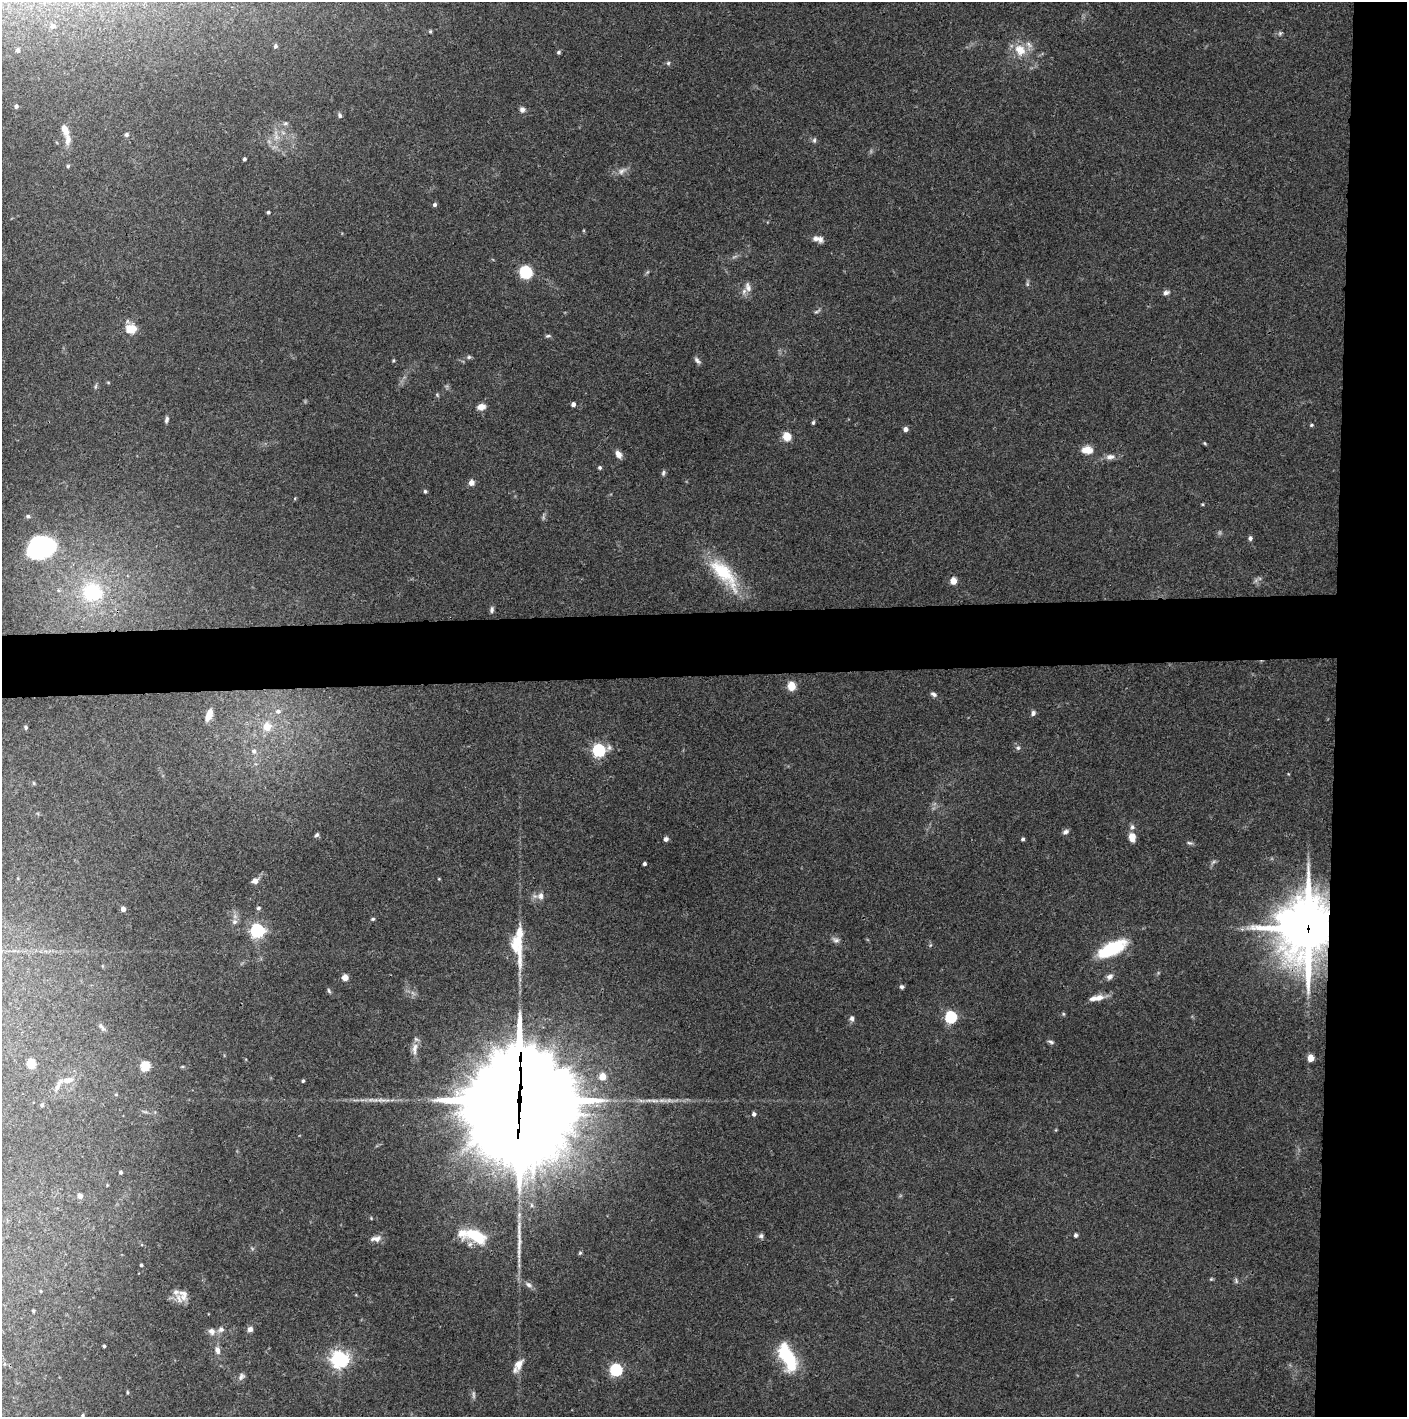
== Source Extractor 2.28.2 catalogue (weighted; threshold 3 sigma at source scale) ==
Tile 6 of 3 x 3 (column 3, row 2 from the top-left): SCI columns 2813-4217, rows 1415-2829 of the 4221 x 4245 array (HDU 1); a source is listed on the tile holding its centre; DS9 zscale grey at full resolution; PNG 1409 x 1419 px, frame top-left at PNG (2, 2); no overlay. Shown black and unused: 9% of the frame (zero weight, under 3 of 4 exposures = <1% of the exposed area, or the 3 px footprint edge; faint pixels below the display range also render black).
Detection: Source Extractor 2.28.2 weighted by HDU 2 'WHT'; one run over the whole footprint, this tile lists its part. Background 0.0748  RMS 0.0055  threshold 0.0247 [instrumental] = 3 sigma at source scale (4.5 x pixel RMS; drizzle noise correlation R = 1.50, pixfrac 1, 0.05/0.05 arcsec/px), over >= 5 px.
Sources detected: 144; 2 too faint to see at this stretch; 2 inside a brighter object's white glare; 1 long thin detection or spike segment (spike, bleed or trail) — not listed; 9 inside a brighter listed object's ellipse — not listed separately; the other 130 listed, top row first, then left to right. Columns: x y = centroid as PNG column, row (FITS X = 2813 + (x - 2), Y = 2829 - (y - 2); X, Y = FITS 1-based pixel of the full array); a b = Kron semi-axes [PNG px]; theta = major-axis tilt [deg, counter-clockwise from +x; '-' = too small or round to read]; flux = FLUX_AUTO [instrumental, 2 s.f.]
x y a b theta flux
53 26 6 5 - 2.7
430 31 5 4 - 0.66
1280 33 6 5 - 1
275 46 6 5 - 1.3
18 50 5 4 - 1.6
1020 50 18 14 -50 10
559 52 5 4 - 0.93
668 63 5 5 - 0.97
16 106 4 4 - 1.6
522 110 8 7 - 1.9
340 115 7 5 -64 1.3
285 123 7 5 2 1.2
65 130 14 7 -69 4.9
126 134 6 5 - 1.1
814 140 7 5 69 1.1
244 159 3 3 - 1.2
68 166 4 4 - 0.82
622 171 12 7 43 2.8
434 205 5 4 - 1.4
268 212 4 4 - 0.97
816 238 9 7 9 2.5
526 272 8 7 - 33
748 287 15 8 -74 3.5
1166 293 8 6 21 1.8
817 311 10 3 30 0.98
131 329 13 10 10 8.4
548 336 7 4 8 0.96
469 357 6 5 - 0.91
697 360 10 5 -49 1.6
95 387 8 3 71 0.84
437 395 6 4 -47 0.64
573 404 4 4 - 2.2
481 407 9 7 16 3.9
167 419 8 5 79 1.3
813 422 6 4 63 0.82
1311 425 5 4 - 0.71
905 429 4 4 - 2.6
787 436 6 5 - 13
1205 443 5 4 - 0.59
1087 450 15 10 -3 5.3
618 454 9 6 -62 3.5
1110 457 12 7 8 2.9
600 468 4 4 - 1.1
663 473 8 5 79 1.1
471 483 5 5 - 3.6
425 491 4 4 - 0.98
1202 504 4 3 - 0.54
28 516 6 5 - 1.3
1250 538 5 4 - 1.7
41 549 31 20 39 53
724 573 50 18 -49 31
953 581 5 5 - 7.1
92 592 11 10 - 45
492 610 8 5 85 1.5
791 686 5 5 - 23
933 694 8 5 -29 1.6
278 711 8 7 - 2.9
1033 713 6 6 - 1.6
209 715 13 6 69 6.2
26 727 5 4 - 0.94
267 727 9 8 - 9.2
1018 748 7 6 - 1.4
599 750 6 6 - 99
254 751 8 7 - 2.4
1066 832 8 5 19 1.6
317 835 6 5 - 1.2
1132 837 11 7 -85 5.3
666 839 5 5 - 1.7
1023 839 4 4 - 1
1190 843 8 5 -15 1.2
644 864 3 3 - 1.2
439 879 4 3 - 0.41
255 881 7 6 - 2.9
540 896 10 8 75 3
258 908 5 5 - 1
123 909 4 4 - 3.7
373 919 5 4 - 0.77
235 922 7 7 - 1.8
1307 928 24 19 85 2100
257 931 6 6 - 140
836 940 11 7 -21 2.1
930 945 6 3 71 0.69
517 946 46 13 -80 17
1112 949 34 14 26 30
345 977 4 4 - 8.9
1110 977 9 7 40 2.3
902 987 5 5 - 1.2
329 991 7 4 -70 0.94
1097 998 19 7 10 5.4
1063 1014 5 4 - 0.66
951 1017 6 5 - 73
852 1018 7 5 -79 1.7
102 1027 12 4 -52 1.4
1051 1042 9 4 -17 1.2
415 1049 19 7 83 4
1310 1058 5 4 - 9.3
31 1064 6 5 - 15
145 1066 5 5 - 35
602 1076 5 5 - 9
68 1080 15 8 12 4.3
303 1081 4 3 - 0.81
519 1100 49 31 87 18000
42 1105 4 4 - 0.84
754 1114 4 4 - 1.6
121 1172 3 3 - 1.1
80 1196 5 5 - 2.5
1076 1235 4 4 - 1.3
476 1236 26 13 -24 21
761 1236 8 6 44 1.4
376 1239 15 7 10 3.2
580 1253 5 4 - 0.74
141 1265 3 3 - 0.97
1211 1279 4 4 - 0.63
1236 1281 9 3 -78 0.93
529 1285 10 6 -38 2.1
183 1295 16 11 -81 5.3
33 1311 4 3 - 0.65
221 1329 9 8 - 2.1
250 1329 6 5 - 2.3
211 1331 10 8 -51 2.8
104 1346 3 3 - 0.87
217 1350 11 7 -71 2.9
787 1357 30 12 -65 37
339 1359 6 6 - 250
519 1364 17 9 65 5.1
616 1370 6 5 - 80
241 1376 10 7 63 1.8
127 1392 5 3 - 0.63
473 1395 12 4 -87 1.3
83 1415 5 4 - 0.82
Overlapping masked pixels (flux is a lower limit): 2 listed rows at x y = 1307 928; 519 1100
Isophote crosses this tile's border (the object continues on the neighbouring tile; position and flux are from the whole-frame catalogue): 1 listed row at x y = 83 1415